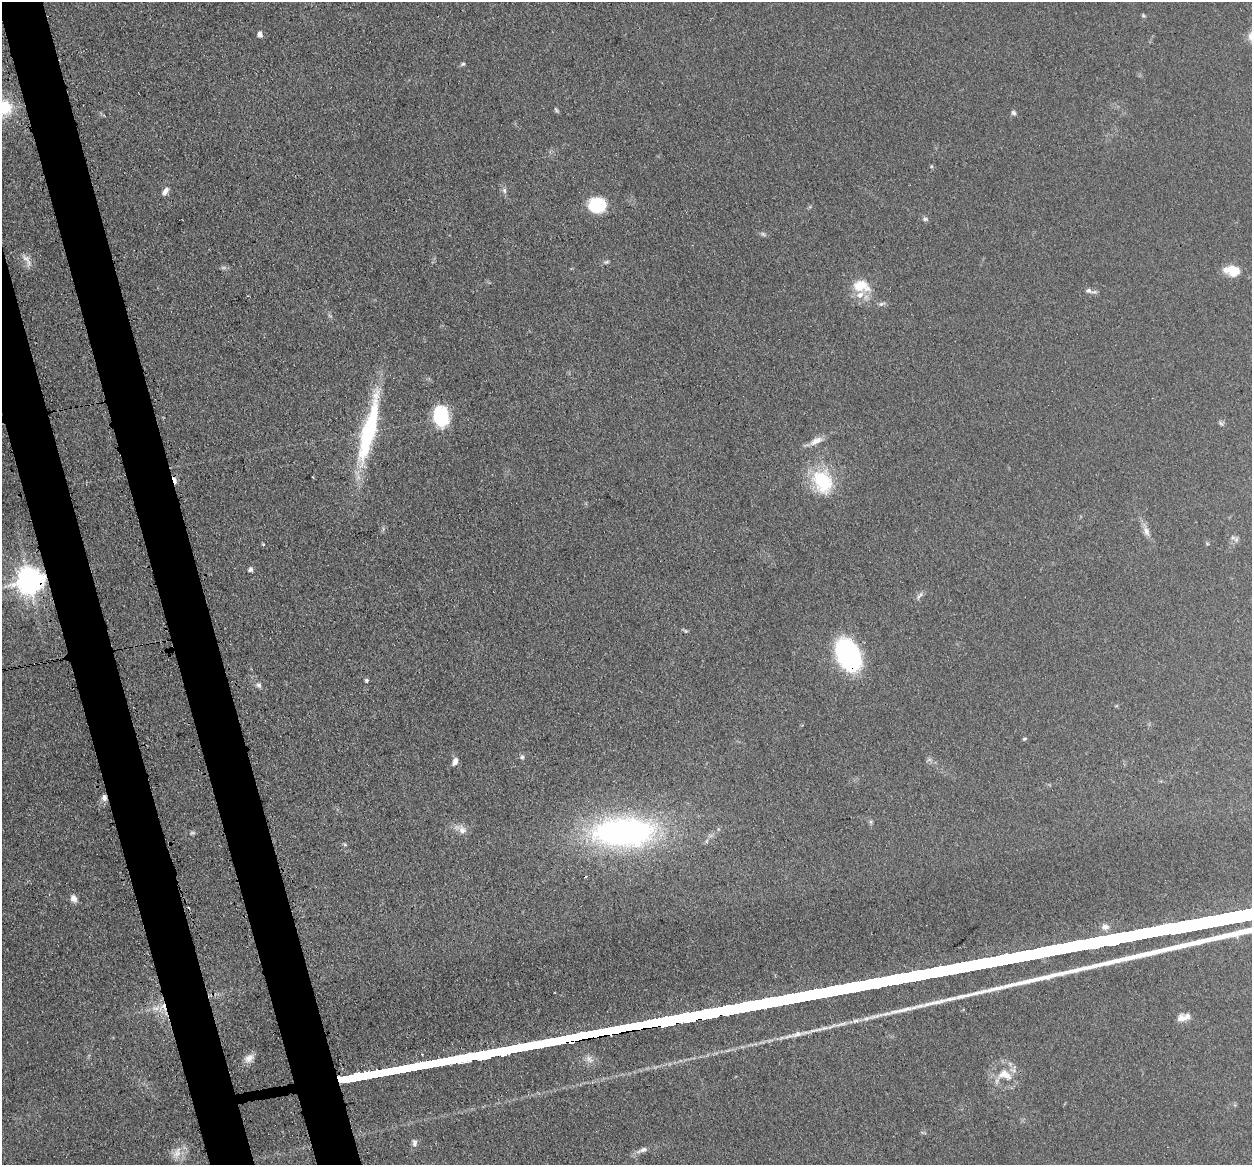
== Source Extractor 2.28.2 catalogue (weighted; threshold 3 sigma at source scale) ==
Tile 11 of 4 x 4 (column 3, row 3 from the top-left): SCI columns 2600-3849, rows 1442-2604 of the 5198 x 5093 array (HDU 1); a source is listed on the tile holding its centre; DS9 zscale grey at full resolution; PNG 1254 x 1167 px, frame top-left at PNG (2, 2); no overlay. Shown black and unused: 6% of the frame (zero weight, under 3 of 4 exposures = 7% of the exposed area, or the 3 px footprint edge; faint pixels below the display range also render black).
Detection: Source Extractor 2.28.2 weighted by HDU 2 'WHT'; one run over the whole footprint, this tile lists its part. Background 0.106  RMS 0.0078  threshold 0.0353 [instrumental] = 3 sigma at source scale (4.5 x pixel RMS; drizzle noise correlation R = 1.50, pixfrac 1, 0.05/0.05 arcsec/px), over >= 5 px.
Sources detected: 56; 1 too faint to see at this stretch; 2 inside a brighter object's white glare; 3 cosmic-ray / hot-pixel residue — not listed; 2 inside a brighter listed object's ellipse — not listed separately; the other 48 listed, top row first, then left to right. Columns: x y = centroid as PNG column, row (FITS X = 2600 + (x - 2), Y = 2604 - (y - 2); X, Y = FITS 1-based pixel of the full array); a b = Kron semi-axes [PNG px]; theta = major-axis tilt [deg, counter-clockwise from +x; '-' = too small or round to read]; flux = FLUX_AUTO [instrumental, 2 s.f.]
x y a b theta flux
1143 15 5 5 - 1.1
260 34 5 4 - 5.7
463 64 5 4 - 1.3
3 108 19 18 - 32
556 110 8 4 -55 1.2
1013 113 7 6 - 1.8
165 191 10 6 62 4
504 191 8 6 -86 2.3
597 205 17 15 1 35
925 219 8 5 -9 1.8
763 234 7 4 -44 1.5
27 260 23 8 -57 5.8
606 262 9 4 18 1.6
1232 270 19 12 -10 15
861 286 25 16 -12 19
1089 291 10 6 -21 3.1
881 304 10 5 22 2.1
440 417 19 14 -80 49
1221 423 7 5 -32 1.5
368 432 61 22 69 62
816 441 19 8 26 7.2
823 481 32 23 -62 44
1146 531 14 7 -69 5.1
1233 538 8 6 22 2.4
263 544 4 4 - 0.78
250 569 6 5 - 1.8
29 581 8 8 - 1100
920 595 13 4 52 2.4
686 631 8 3 -19 1.2
848 655 25 16 -64 140
366 680 4 4 - 1.7
258 685 9 7 -39 2.6
1024 739 6 4 8 0.95
522 757 5 5 - 1.5
455 761 10 6 65 4.2
104 798 8 6 -86 3.7
462 830 11 9 -13 5.4
624 832 81 36 1 220
345 845 6 4 -2 1.1
73 898 10 8 -65 4.3
155 1008 13 6 -5 5.3
1184 1017 15 8 14 6
797 1034 38 7 12 12
249 1058 13 9 38 5.5
1004 1075 22 15 -15 17
414 1143 10 6 -89 2.8
642 1150 17 6 19 4.4
177 1153 19 10 68 8.3
Overlapping masked pixels (flux is a lower limit): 3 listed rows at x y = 29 581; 848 655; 104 798
Isophote crosses this tile's border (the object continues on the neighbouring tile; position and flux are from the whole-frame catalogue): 1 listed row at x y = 3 108
Unlisted compact peaks at least as high as the median listed source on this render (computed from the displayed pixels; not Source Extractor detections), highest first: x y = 905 1009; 936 1002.